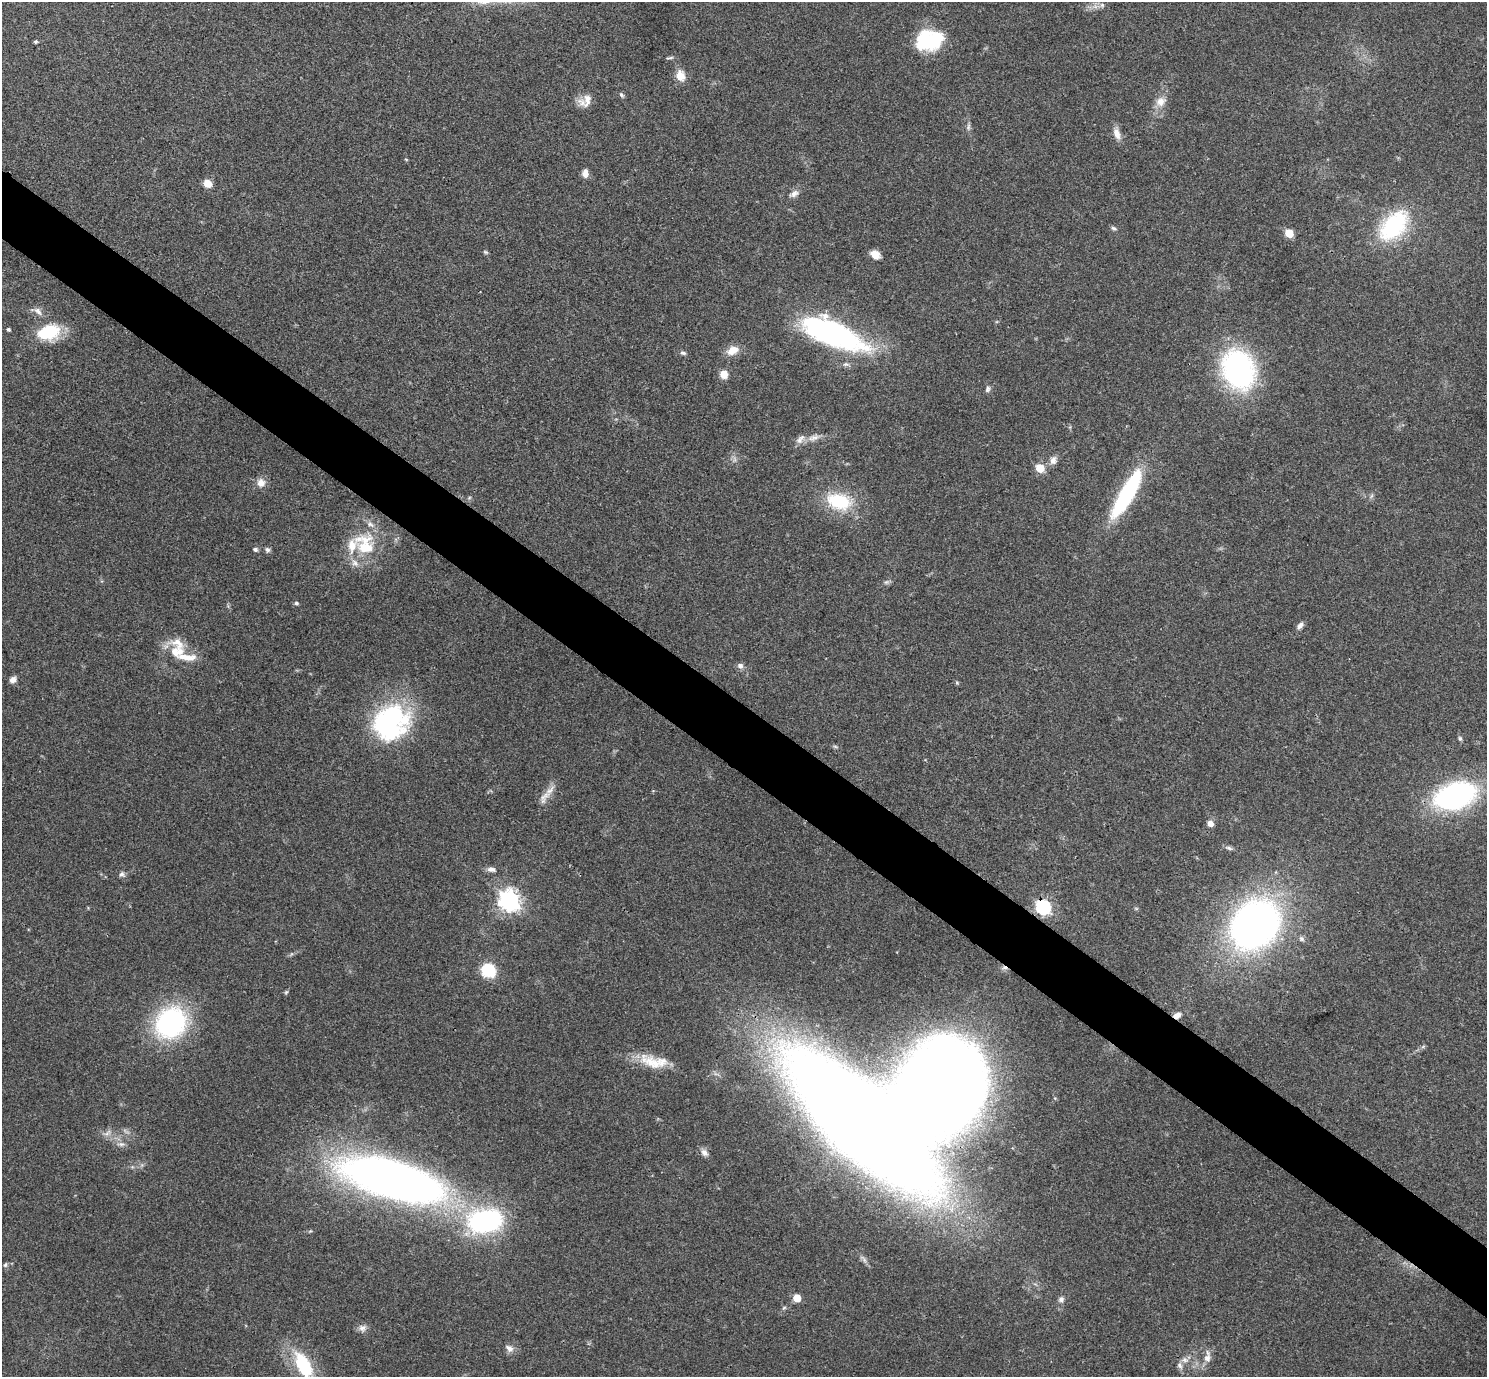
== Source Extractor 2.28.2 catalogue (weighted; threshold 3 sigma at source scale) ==
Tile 6 of 4 x 4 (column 2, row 2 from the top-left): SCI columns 1488-2972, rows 2903-4277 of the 5943 x 5946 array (HDU 1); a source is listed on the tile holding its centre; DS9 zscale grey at full resolution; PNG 1489 x 1379 px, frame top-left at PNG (2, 2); no overlay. Shown black and unused: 5% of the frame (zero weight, under 3 of 4 exposures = <1% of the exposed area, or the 3 px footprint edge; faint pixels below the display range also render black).
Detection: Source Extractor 2.28.2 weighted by HDU 2 'WHT'; one run over the whole footprint, this tile lists its part. Background 0.0766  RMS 0.0062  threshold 0.0279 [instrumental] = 3 sigma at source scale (4.5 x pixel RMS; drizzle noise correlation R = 1.50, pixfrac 1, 0.05/0.05 arcsec/px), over >= 5 px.
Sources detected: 96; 4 too faint to see at this stretch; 1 inside a brighter object's white glare — not listed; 8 inside a brighter listed object's ellipse — not listed separately; the other 83 listed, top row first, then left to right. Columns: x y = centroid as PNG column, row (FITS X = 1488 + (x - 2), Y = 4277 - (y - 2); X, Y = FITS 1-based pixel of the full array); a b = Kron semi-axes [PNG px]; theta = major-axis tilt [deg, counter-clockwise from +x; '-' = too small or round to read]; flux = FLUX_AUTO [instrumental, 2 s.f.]
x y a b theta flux
1102 5 7 6 - 1.6
930 40 28 20 9 44
36 41 4 4 - 1.2
670 58 11 3 7 1.1
680 76 15 12 -77 6.8
621 95 8 5 -53 1.3
587 100 20 10 76 6.8
1161 102 15 12 45 6.9
968 127 12 5 85 2
1117 134 17 8 -69 5.2
406 159 5 3 - 0.55
585 173 9 7 -89 4
208 183 7 6 - 8.5
794 194 14 8 27 3.7
1394 226 34 22 46 67
1114 228 8 5 -24 1.4
1289 233 5 5 - 23
485 252 7 4 -27 0.93
875 254 9 7 -35 8.5
38 311 13 8 -47 3.8
8 330 5 4 - 1
49 332 27 17 18 30
832 333 68 22 -23 160
732 350 16 10 25 7.6
683 353 8 5 -22 1.4
846 364 10 5 -5 2
1238 370 34 25 -67 150
724 374 8 7 - 7.9
988 389 9 6 68 1.7
814 438 20 8 13 5.3
1053 460 12 9 72 3.7
1040 468 6 5 - 22
261 483 11 11 - 5.2
1127 493 52 13 60 80
1371 496 8 4 53 1.2
839 501 32 20 -15 34
370 524 13 7 -31 3.4
365 547 30 23 -11 25
255 549 6 5 - 1.4
267 550 7 6 - 1.7
886 582 8 6 20 1.5
296 603 6 5 - 1.2
1300 625 10 6 48 2.5
178 643 29 18 -24 13
740 666 8 7 - 2.5
13 680 8 6 42 3.1
957 683 6 5 - 0.81
389 723 41 35 55 100
1460 738 7 5 -87 1.3
835 746 6 4 -2 1
1455 796 40 24 18 130
544 797 25 10 57 7.1
1210 823 6 5 - 5.1
1229 848 10 5 -17 1.7
491 869 11 7 -6 3
122 874 8 7 - 2.1
509 900 8 7 - 420
1043 907 7 6 - 150
1136 908 6 4 -19 0.73
1255 925 31 26 45 490
1301 939 8 6 -53 1.8
489 970 15 13 -38 24
286 992 7 4 45 0.89
1177 1015 9 6 27 3.8
171 1023 33 28 43 110
653 1063 39 16 -23 18
860 1121 100 36 -43 2700
108 1133 13 6 33 3
121 1144 12 5 -4 2.6
704 1153 11 8 -47 3.3
142 1165 7 4 71 1.2
394 1180 85 27 -16 630
485 1221 40 26 10 110
5 1265 6 5 - 1.1
797 1298 5 5 - 16
1061 1299 7 6 - 2.5
784 1308 6 5 - 1.1
362 1328 11 10 - 3.3
509 1348 12 8 -39 3.6
1207 1358 10 9 - 4.2
1184 1360 11 6 -16 2.9
1180 1365 11 7 -66 2.5
304 1366 40 17 -63 41
Overlapping masked pixels (flux is a lower limit): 3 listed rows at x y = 1043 907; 1177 1015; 860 1121
Isophote crosses this tile's border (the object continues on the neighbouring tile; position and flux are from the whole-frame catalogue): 1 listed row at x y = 304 1366